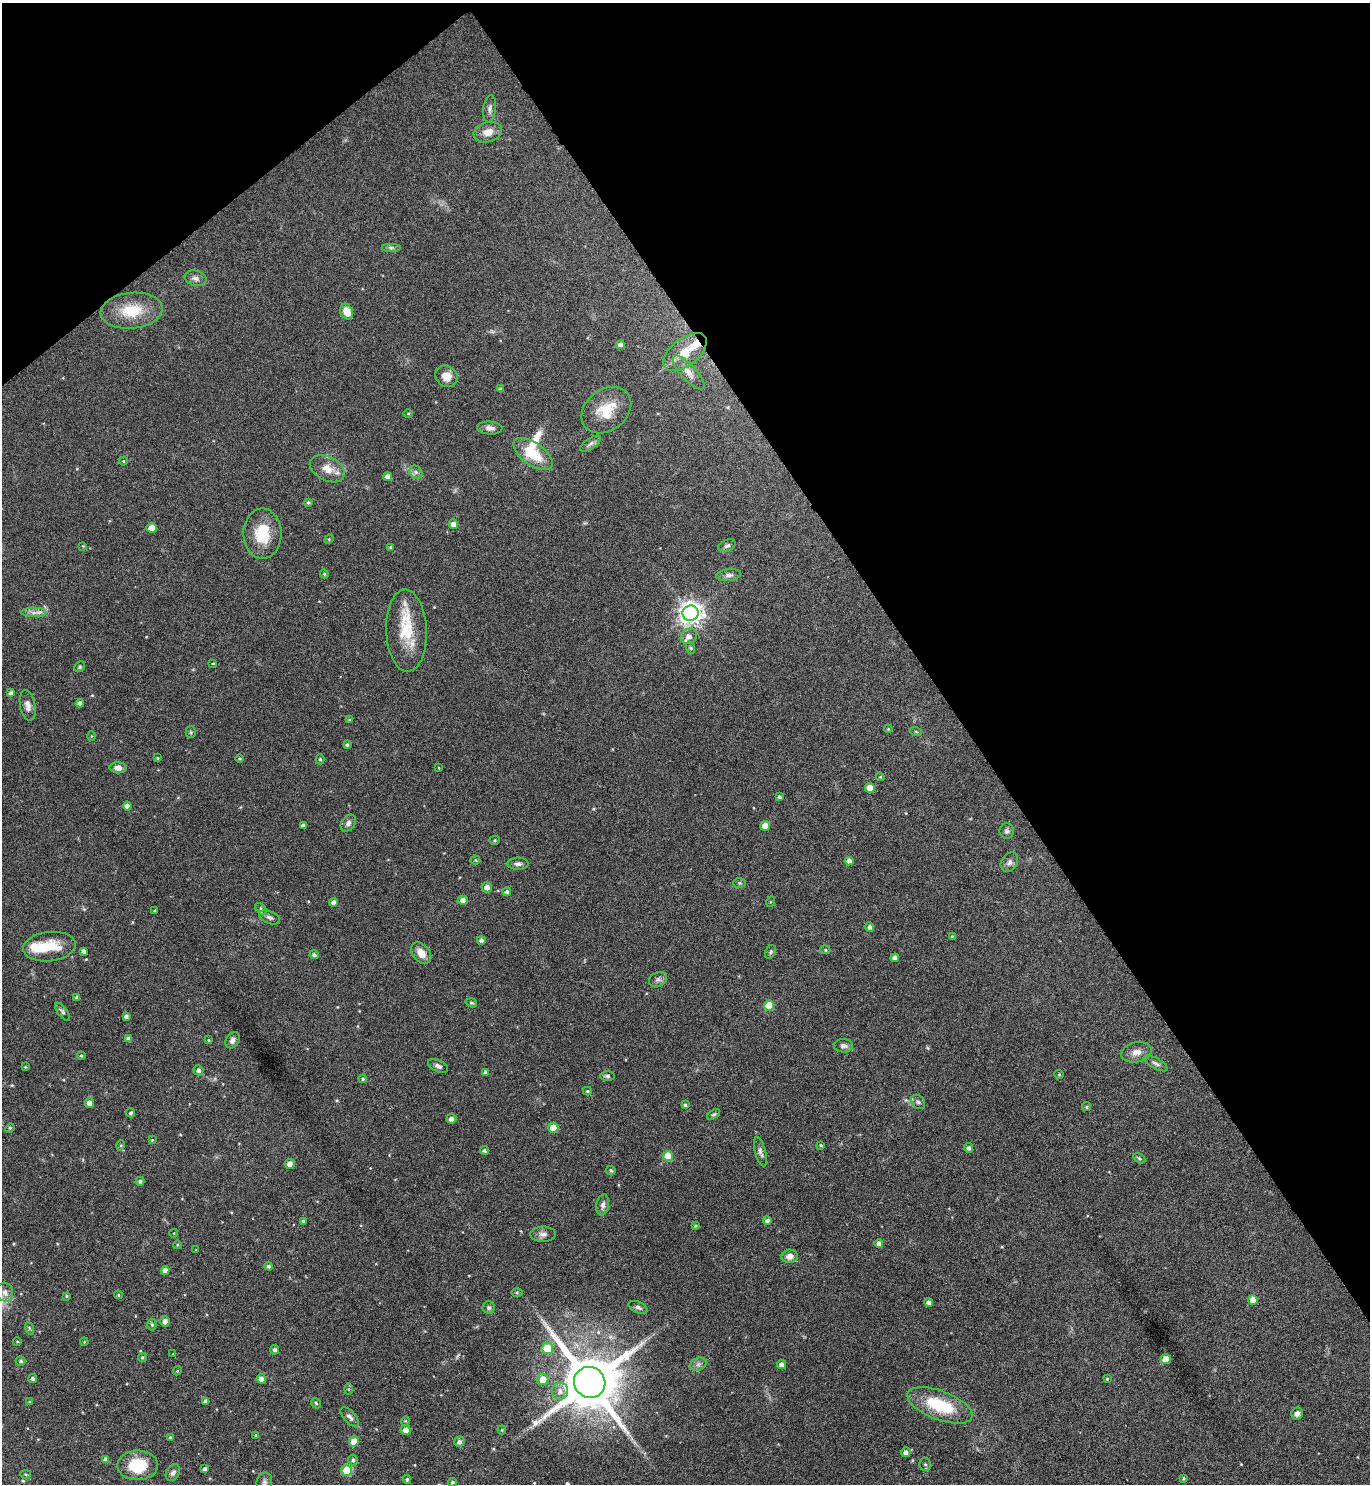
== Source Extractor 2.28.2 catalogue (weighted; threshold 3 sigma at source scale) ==
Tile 3 of 4 x 4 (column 3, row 1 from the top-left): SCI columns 2895-4262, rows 4451-5932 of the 5929 x 5933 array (HDU 1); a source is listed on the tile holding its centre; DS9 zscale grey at full resolution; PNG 1372 x 1486 px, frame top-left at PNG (2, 3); each listed source drawn as its Kron ellipse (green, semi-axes under 4 px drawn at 4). Shown black and unused: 34% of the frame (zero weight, under 4 of 8 exposures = <1% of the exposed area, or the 3 px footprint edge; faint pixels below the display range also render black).
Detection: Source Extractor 2.28.2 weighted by HDU 2 'WHT'; one run over the whole footprint, this tile lists its part. Background 0.0784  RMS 0.0044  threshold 0.0181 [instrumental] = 3 sigma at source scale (4.09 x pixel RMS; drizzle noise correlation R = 1.36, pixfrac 0.8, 0.05/0.05 arcsec/px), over >= 5 px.
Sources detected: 195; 1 too faint to see at this stretch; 1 inside a brighter object's white glare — neither listed nor drawn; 2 inside a brighter listed object's ellipse — not listed separately; the other 191 listed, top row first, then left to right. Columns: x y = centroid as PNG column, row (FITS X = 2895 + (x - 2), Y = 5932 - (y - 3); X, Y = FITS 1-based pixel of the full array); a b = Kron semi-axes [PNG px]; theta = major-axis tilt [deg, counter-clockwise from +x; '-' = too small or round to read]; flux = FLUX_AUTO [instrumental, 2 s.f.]
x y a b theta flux
490 109 13 6 83 1.6
488 132 14 10 15 4.3
391 247 10 4 0 1.1
195 278 11 7 -16 1.8
132 311 31 18 5 13
347 312 8 6 -66 4.9
620 345 4 4 - 2
685 352 25 13 38 9.7
689 372 22 7 -47 3.4
446 376 11 10 - 4.6
500 389 4 4 - 0.59
606 410 27 20 38 11
408 413 5 3 - 0.4
490 428 13 6 -3 2
590 444 12 5 34 1.3
533 454 22 11 -36 14
123 461 4 4 - 0.44
327 469 18 12 -27 5.2
416 472 7 6 - 1.1
388 476 4 4 - 2.1
308 502 4 3 - 0.65
453 524 4 4 - 2.5
152 528 5 4 - 4.6
262 534 25 19 -90 13
329 539 5 4 - 0.4
83 546 3 3 - 0.32
727 546 9 5 23 0.99
390 547 4 3 - 0.45
324 574 4 4 - 0.5
729 575 12 5 7 1.6
34 612 12 5 -1 1.9
691 613 8 7 - 320
406 630 41 20 -88 17
689 636 8 7 - 2.7
691 648 6 4 -71 0.57
213 663 3 3 - 0.39
80 667 6 5 - 0.63
11 693 4 4 - 1.4
80 703 4 4 - 1.4
28 705 15 7 -80 2.5
349 720 4 3 - 0.43
888 729 4 3 - 0.34
191 732 5 5 - 0.55
916 732 6 3 -20 0.5
91 736 5 3 - 0.37
347 745 4 3 - 0.71
157 758 4 4 - 0.36
240 759 4 4 - 0.48
320 759 5 4 - 0.58
118 768 8 5 -1 2.2
439 768 4 2 - 0.25
880 777 4 4 - 0.43
870 788 5 5 - 5.7
779 797 4 4 - 0.78
127 806 4 4 - 2.3
348 823 9 6 53 1.4
303 825 4 3 - 1.1
765 826 5 4 - 4.5
1007 831 7 7 - 1.1
495 840 5 4 - 0.57
475 860 5 4 - 0.54
849 861 4 4 - 2.3
1009 862 10 8 57 1.6
518 864 10 6 0 1.5
739 883 6 5 - 0.63
487 887 5 5 - 2.6
507 892 4 4 - 0.99
463 900 5 4 - 2.3
333 902 4 4 - 2
770 902 5 3 - 0.37
261 909 7 4 -47 0.73
155 911 3 3 - 0.47
270 917 11 6 -23 1.4
870 927 4 4 - 1.1
952 936 4 4 - 0.4
481 940 4 4 - 1.3
49 947 26 14 7 11
825 950 5 4 - 0.53
84 951 4 4 - 1.4
771 952 7 5 63 0.7
421 953 12 8 -49 4
314 955 4 4 - 1.1
895 958 4 4 - 1.9
658 979 9 7 24 1.3
77 997 4 3 - 1.1
471 1003 6 4 -19 0.52
769 1006 5 5 - 11
62 1012 11 4 -52 0.99
126 1016 4 4 - 1.2
128 1039 4 4 - 1.7
208 1040 4 4 - 0.4
232 1040 8 6 55 1.5
844 1046 9 6 -3 1.6
1136 1052 15 10 12 3.1
81 1056 4 3 - 0.54
1156 1063 13 5 -30 1.4
438 1066 11 5 -26 1.5
25 1067 3 3 - 0.28
198 1070 5 5 - 1.4
485 1072 4 4 - 0.86
1059 1074 4 4 - 0.48
607 1076 7 5 -1 0.81
363 1079 4 4 - 0.57
587 1091 4 3 - 0.55
918 1102 8 6 -46 1.1
89 1103 5 4 - 3.1
685 1105 3 3 - 0.71
1086 1107 4 4 - 0.57
131 1113 4 4 - 0.74
713 1114 7 4 36 0.6
451 1119 5 5 - 1.8
10 1128 5 4 - 0.53
553 1128 5 5 - 8.7
152 1140 4 4 - 0.33
121 1145 5 3 - 0.45
821 1145 3 3 - 0.57
969 1148 5 4 - 1.1
484 1151 4 4 - 0.74
760 1152 15 5 -76 1.5
668 1156 5 5 - 11
1139 1158 7 4 -30 0.59
290 1164 5 5 - 2.7
611 1171 5 4 - 0.7
140 1181 4 4 - 0.77
603 1205 10 6 81 1.7
303 1221 3 3 - 0.78
767 1221 4 4 - 1.3
695 1226 3 3 - 0.53
174 1233 4 3 - 0.27
543 1234 12 7 -1 2
879 1243 4 4 - 1.8
177 1245 4 3 - 0.36
196 1250 3 3 - 0.27
790 1256 8 6 5 2.8
269 1266 4 4 - 1
165 1270 4 4 - 2.6
5 1292 9 8 - 2.5
517 1293 5 4 - 0.49
118 1295 4 4 - 0.56
66 1296 4 3 - 0.44
1253 1300 5 4 - 4.3
929 1302 4 4 - 1.4
638 1307 10 5 -23 1.2
489 1308 6 6 - 0.94
165 1321 5 5 - 2.1
152 1325 6 4 -88 0.68
29 1328 6 4 -71 0.5
17 1342 4 3 - 0.33
84 1342 4 3 - 0.36
547 1348 6 5 - 13
274 1350 5 4 - 1.2
173 1354 3 3 - 0.27
142 1357 5 4 - 0.62
1166 1359 5 5 - 6.7
21 1361 5 4 - 0.74
698 1364 8 6 22 1.2
782 1365 4 4 - 2.3
177 1371 4 3 - 0.35
33 1378 4 4 - 1.1
261 1379 5 4 - 2.3
543 1379 6 5 - 6.3
1107 1379 4 4 - 0.47
590 1382 16 15 - 3300
349 1389 6 4 -90 0.56
560 1391 8 8 - 2.6
206 1401 4 4 - 1.7
30 1402 4 3 - 0.55
316 1403 5 4 - 0.55
940 1405 34 14 -21 21
1297 1413 6 5 - 1.8
350 1417 12 5 -48 1.4
405 1421 4 4 - 0.42
406 1430 5 4 - 2.3
502 1430 4 4 - 0.46
255 1435 4 2 - 0.31
170 1437 4 3 - 0.46
354 1441 5 5 - 5.7
459 1442 5 5 - 1.4
906 1452 5 5 - 1.7
106 1460 4 4 - 1.8
353 1460 5 4 - 0.88
138 1465 20 15 0 14
925 1465 6 6 - 0.93
204 1469 4 3 - 1.2
347 1470 5 5 - 16
173 1473 9 6 59 1.4
25 1474 5 4 - 0.5
1184 1478 3 3 - 0.49
407 1479 4 3 - 0.61
264 1482 9 7 76 1.4
452 1482 4 4 - 0.76